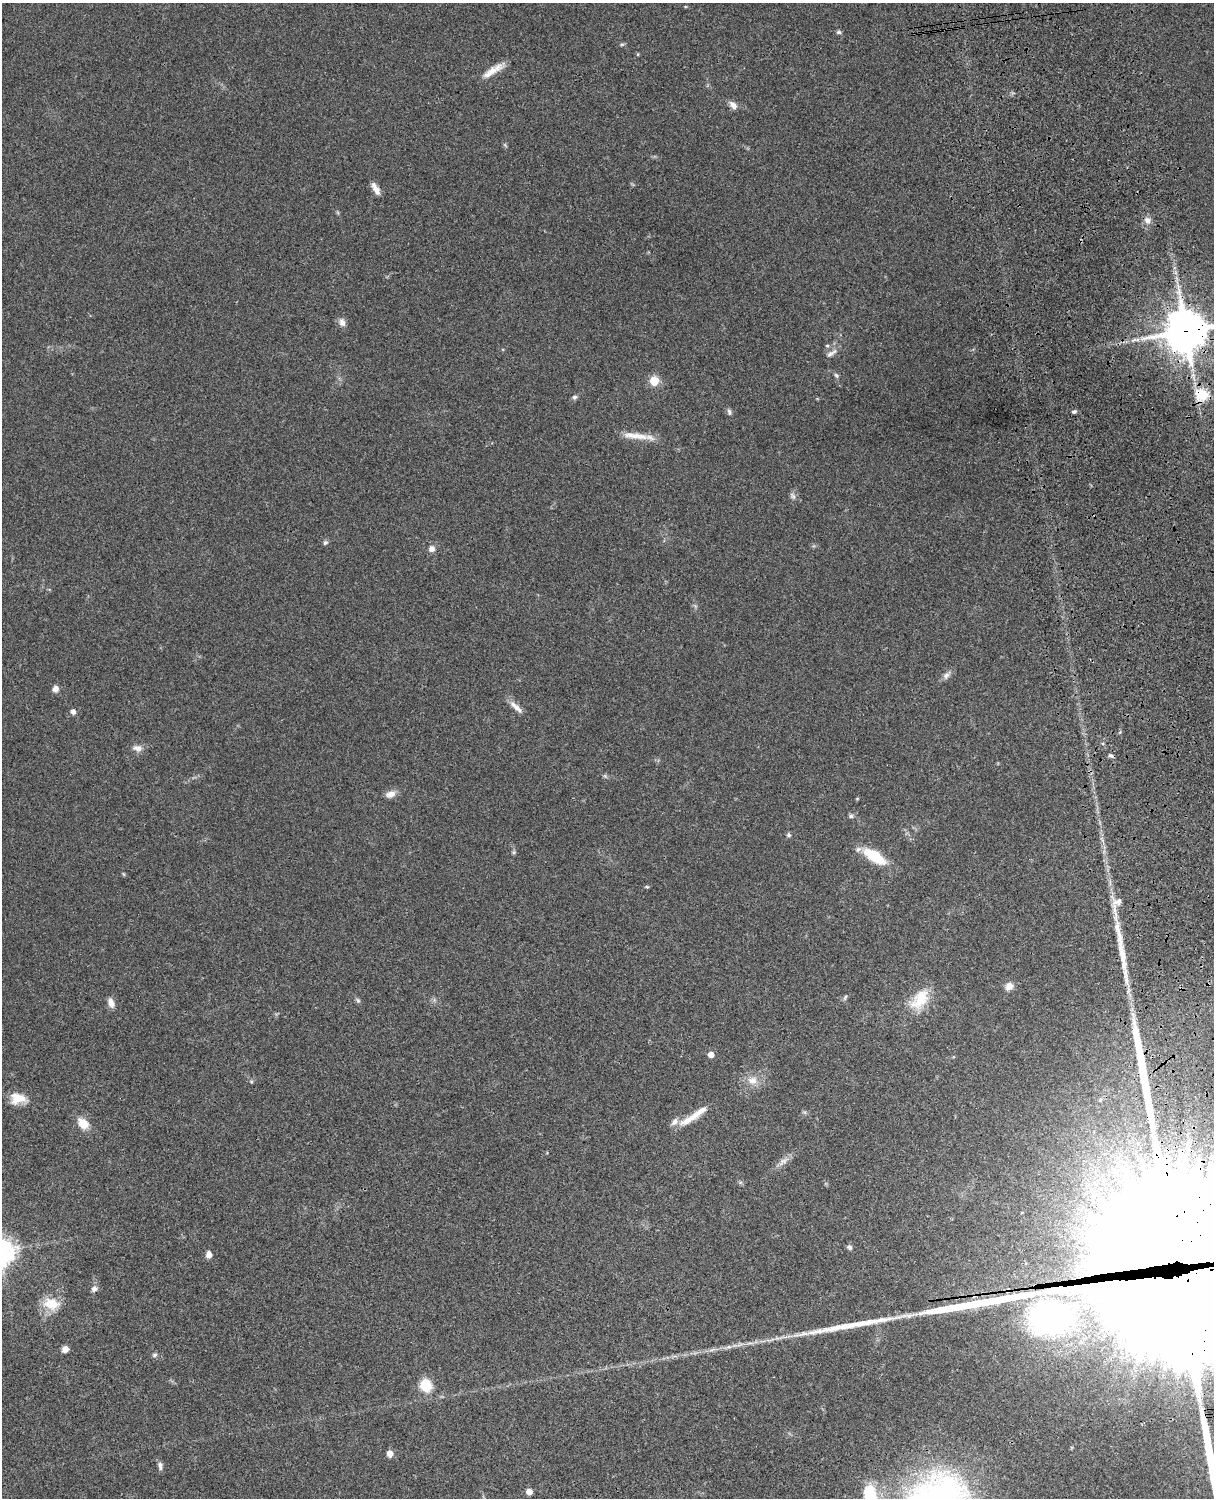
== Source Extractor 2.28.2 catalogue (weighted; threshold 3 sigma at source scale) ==
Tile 6 of 4 x 3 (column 2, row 2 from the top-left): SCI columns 1333-2544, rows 1773-3268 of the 5088 x 4927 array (HDU 1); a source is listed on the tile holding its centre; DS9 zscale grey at full resolution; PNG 1216 x 1500 px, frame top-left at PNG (2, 3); no overlay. Shown black and unused: <1% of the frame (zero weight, under 3 of 4 exposures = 6% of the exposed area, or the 3 px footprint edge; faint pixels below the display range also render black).
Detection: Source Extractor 2.28.2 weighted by HDU 2 'WHT'; one run over the whole footprint, this tile lists its part. Background 0.0889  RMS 0.0061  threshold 0.0275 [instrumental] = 3 sigma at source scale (4.5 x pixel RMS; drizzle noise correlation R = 1.50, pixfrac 1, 0.05/0.05 arcsec/px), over >= 5 px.
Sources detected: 69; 4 long thin detections or spike segments (spike, bleed or trail) — not listed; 2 inside a brighter listed object's ellipse — not listed separately; the other 63 listed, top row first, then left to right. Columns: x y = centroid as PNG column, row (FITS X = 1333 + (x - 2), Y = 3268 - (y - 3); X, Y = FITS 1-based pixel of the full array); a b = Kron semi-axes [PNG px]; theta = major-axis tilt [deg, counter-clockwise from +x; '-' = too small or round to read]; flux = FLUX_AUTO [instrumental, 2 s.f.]
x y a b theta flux
838 32 7 5 -13 1.1
622 44 6 4 18 0.82
492 71 30 8 31 7.9
733 105 12 7 -52 3.4
505 145 7 4 -57 0.83
376 189 16 6 -59 4.3
1147 220 10 8 -43 3.1
342 322 11 8 -74 3
1186 331 15 13 11 1900
1134 340 9 5 17 2.1
827 346 6 3 0 0.74
830 354 13 6 35 2.5
836 375 8 4 -54 1.1
654 381 5 5 - 21
1202 394 6 6 - 46
574 397 7 6 - 1.3
729 412 9 5 -78 1.5
1074 412 6 4 12 1.2
636 436 40 8 -6 9.4
793 496 10 5 -54 1.7
325 543 7 5 37 1.2
432 549 8 8 - 3.1
946 675 10 8 51 2.5
55 689 8 7 - 2.7
516 707 23 7 -43 4.7
73 712 5 5 - 2.7
137 748 13 9 -10 3.7
1111 756 8 4 -24 1.3
605 776 7 4 -45 1
390 794 13 9 19 4.1
851 816 6 5 - 1.4
789 835 6 6 - 1.2
514 852 7 4 72 0.89
874 856 23 10 -32 25
647 887 6 3 -2 0.7
1118 902 13 9 25 4.1
1009 986 9 8 - 4.5
845 997 8 4 63 1.1
920 999 32 18 48 18
358 1000 8 5 -51 1.2
111 1003 13 8 -71 3.4
711 1054 5 5 - 5.2
752 1080 15 11 6 6.7
251 1082 5 5 - 0.8
18 1098 18 12 -5 9.6
1100 1100 5 4 - 0.78
698 1113 32 9 37 8.5
674 1122 11 7 51 2.9
83 1124 11 9 -47 9.8
783 1161 17 7 38 4
849 1247 7 6 - 1.5
1183 1250 102 58 -2 27000
209 1254 7 6 - 3.3
94 1289 9 7 44 2.5
51 1304 21 15 -13 13
1050 1317 42 31 0 190
65 1349 7 6 - 4.4
155 1355 7 5 3 1.2
426 1385 7 6 - 55
390 1453 6 6 - 4.1
160 1466 11 6 -88 2.1
529 1492 5 4 - 6.1
870 1494 25 16 -88 22
Overlapping masked pixels (flux is a lower limit): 3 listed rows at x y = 1186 331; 1202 394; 1183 1250
Isophote crosses this tile's border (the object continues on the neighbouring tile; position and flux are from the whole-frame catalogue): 3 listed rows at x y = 1186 331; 1183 1250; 870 1494